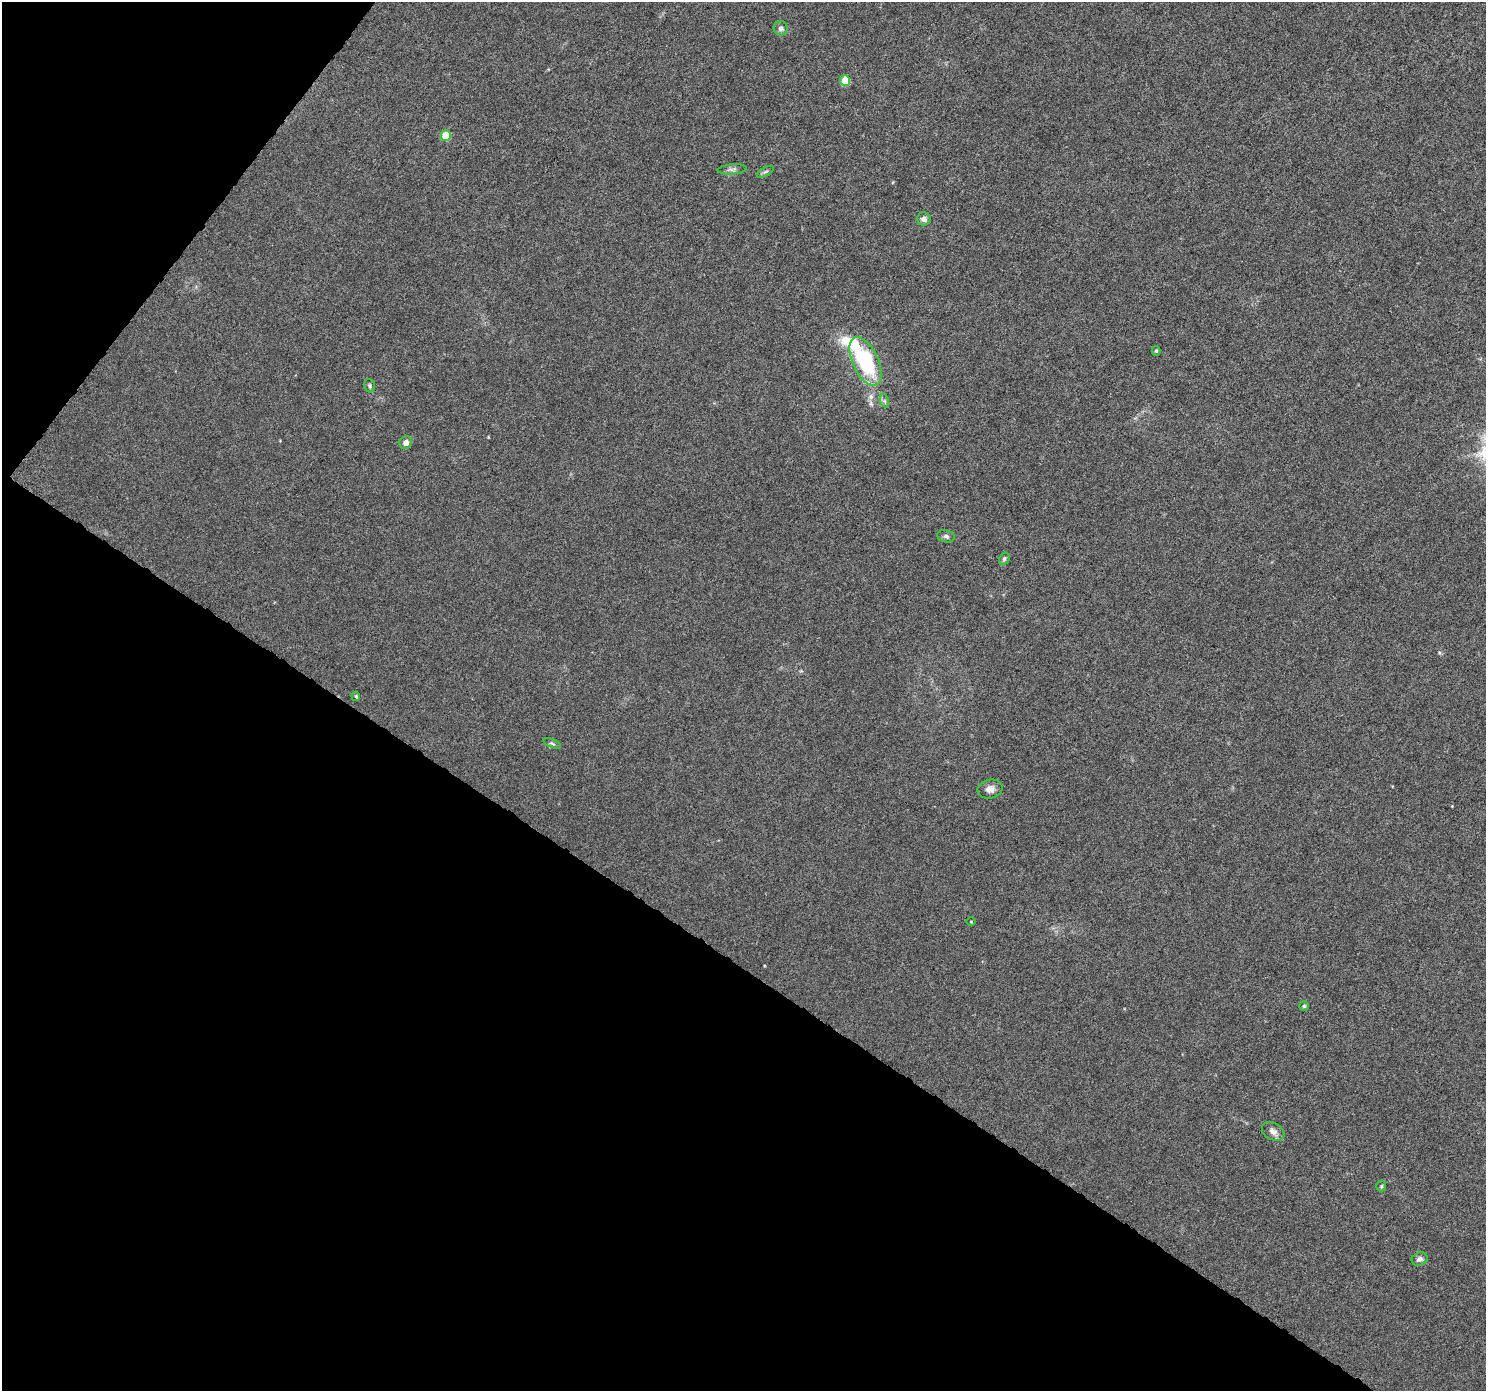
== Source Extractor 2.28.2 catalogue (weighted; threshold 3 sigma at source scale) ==
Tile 9 of 4 x 4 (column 1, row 3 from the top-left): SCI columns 2-1485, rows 1578-2966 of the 5947 x 5998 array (HDU 1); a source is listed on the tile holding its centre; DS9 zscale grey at full resolution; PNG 1488 x 1393 px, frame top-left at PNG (2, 2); each listed source drawn as its Kron ellipse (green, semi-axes under 4 px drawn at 4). Shown black and unused: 35% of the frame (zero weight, under 5 of 9 exposures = <1% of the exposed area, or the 3 px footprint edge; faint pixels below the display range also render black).
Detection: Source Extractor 2.28.2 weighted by HDU 2 'WHT'; one run over the whole footprint, this tile lists its part. Background 8.71e-04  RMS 0.0014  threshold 0.0059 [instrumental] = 3 sigma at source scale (4.09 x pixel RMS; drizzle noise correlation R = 1.36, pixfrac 0.8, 0.0396/0.0396 arcsec/px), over >= 5 px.
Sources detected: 22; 1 inside a brighter listed object's ellipse — not listed separately; the other 21 listed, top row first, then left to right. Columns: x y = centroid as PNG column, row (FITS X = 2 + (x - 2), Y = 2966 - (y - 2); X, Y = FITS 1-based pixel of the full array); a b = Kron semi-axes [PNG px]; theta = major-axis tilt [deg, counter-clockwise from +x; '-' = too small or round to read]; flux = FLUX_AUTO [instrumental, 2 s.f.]
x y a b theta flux
781 28 7 7 - 0.46
845 81 5 5 - 3.4
446 136 5 5 - 3.2
732 169 14 5 4 0.51
765 172 9 4 30 0.24
924 219 7 6 - 0.59
1156 351 5 4 - 0.17
866 362 26 13 -65 11
370 386 7 5 -75 0.22
885 401 7 4 -71 0.24
406 443 6 6 - 0.69
946 536 9 6 -14 0.36
1004 559 6 5 - 0.26
356 696 5 3 - 0.16
552 743 9 3 -22 0.24
990 789 12 9 13 0.83
971 922 4 3 - 0.094
1304 1006 5 5 - 0.17
1273 1131 12 8 -31 0.68
1381 1186 5 5 - 0.19
1420 1259 8 6 20 0.43